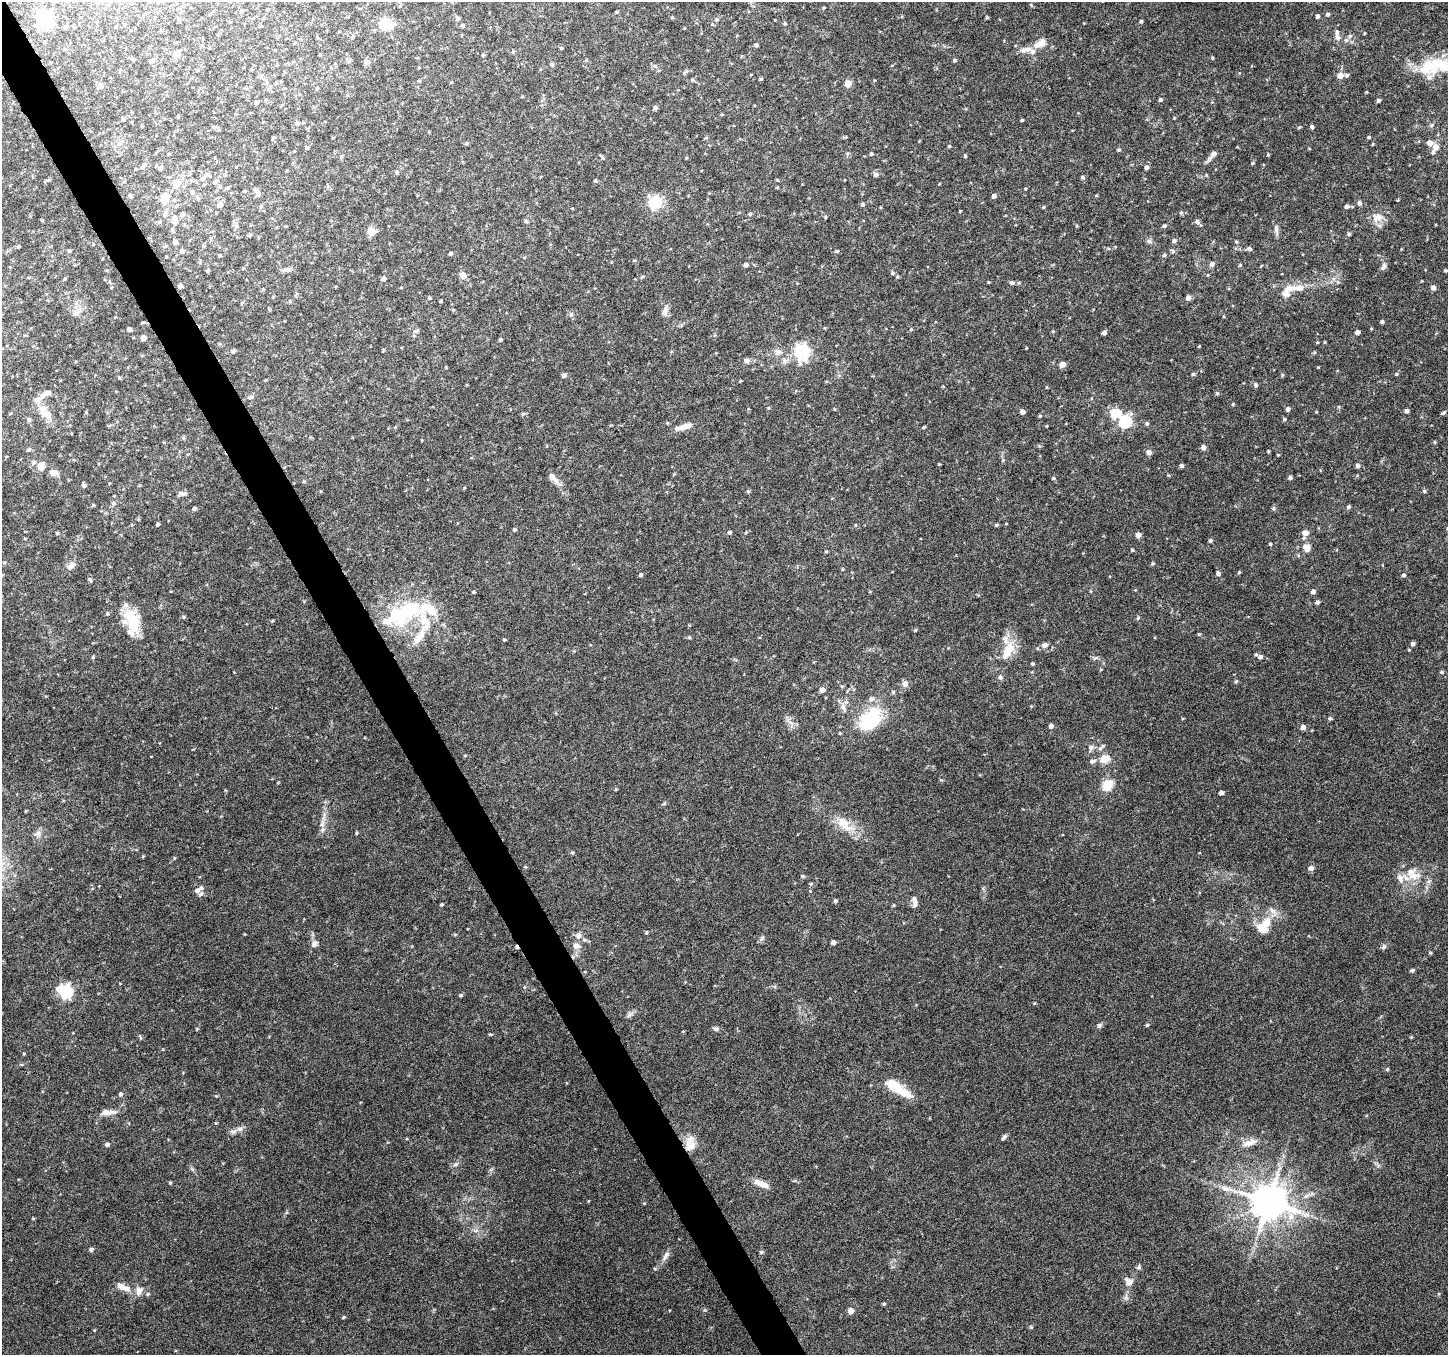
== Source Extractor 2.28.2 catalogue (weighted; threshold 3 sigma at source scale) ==
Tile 11 of 4 x 4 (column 3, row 3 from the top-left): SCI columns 2898-4343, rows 1516-2868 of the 5790 x 5677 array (HDU 1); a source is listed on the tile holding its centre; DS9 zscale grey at full resolution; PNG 1450 x 1357 px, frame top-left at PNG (2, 2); no overlay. Shown black and unused: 3% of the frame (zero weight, under 6 of 12 exposures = <1% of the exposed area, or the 3 px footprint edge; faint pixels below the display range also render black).
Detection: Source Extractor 2.28.2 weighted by HDU 2 'WHT'; one run over the whole footprint, this tile lists its part. Background 0.0373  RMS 0.0023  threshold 0.00933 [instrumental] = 3 sigma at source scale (4.09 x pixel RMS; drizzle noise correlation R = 1.36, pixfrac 0.8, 0.0396/0.0396 arcsec/px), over >= 5 px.
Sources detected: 401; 2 inside a brighter object's white glare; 2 cosmic-ray / hot-pixel residue — not listed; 26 inside a brighter listed object's ellipse — not listed separately; the other 371 listed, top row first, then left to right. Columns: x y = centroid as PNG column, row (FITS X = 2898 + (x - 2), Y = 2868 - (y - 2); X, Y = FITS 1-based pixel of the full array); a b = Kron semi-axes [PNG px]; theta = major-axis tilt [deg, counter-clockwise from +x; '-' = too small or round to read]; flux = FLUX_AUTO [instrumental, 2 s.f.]
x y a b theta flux
617 12 4 4 - 0.24
1328 14 5 5 - 0.52
209 15 5 3 - 0.19
1317 16 4 3 - 0.6
42 17 15 14 - 6.8
672 17 5 3 - 0.22
987 17 4 3 - 0.24
458 18 6 5 - 0.47
179 19 5 5 - 0.37
716 19 6 5 - 0.44
1141 21 4 3 - 0.32
785 23 4 4 - 0.3
124 24 4 4 - 0.21
385 24 9 8 - 8
463 25 4 4 - 0.33
65 27 5 4 - 0.37
1364 33 5 3 - 0.16
1337 37 8 7 - 0.84
1346 40 6 6 - 0.54
1040 43 18 8 29 2.1
756 45 4 4 - 0.35
209 48 4 3 - 0.15
561 48 5 4 - 0.21
513 51 5 4 - 0.29
177 53 9 7 16 1
483 55 4 4 - 0.24
1212 58 5 4 - 0.24
132 59 9 3 -36 0.3
955 60 4 4 - 0.36
152 61 6 5 - 0.6
348 61 5 3 - 0.31
367 62 6 5 - 0.91
552 64 6 5 - 0.36
1429 66 33 20 26 8.1
197 71 4 4 - 0.19
261 75 6 5 - 0.45
1340 75 6 6 - 1.9
761 79 5 3 - 0.25
692 80 5 4 - 0.27
419 81 5 3 - 0.18
276 83 5 5 - 0.31
848 83 5 5 - 2.1
100 86 6 5 - 0.91
317 88 4 4 - 0.27
1366 92 4 3 - 0.16
1160 100 4 4 - 0.41
1378 100 3 3 - 0.56
256 102 5 4 - 0.41
655 108 5 5 - 0.47
1174 118 3 3 - 0.16
123 119 5 4 - 0.36
1022 120 3 3 - 0.28
297 123 6 5 - 0.47
1432 125 6 4 70 0.31
1312 127 4 4 - 0.46
1369 137 4 3 - 0.29
272 138 6 3 80 0.24
1430 143 6 5 - 1.5
949 146 4 4 - 0.24
1435 147 6 6 - 1.5
306 148 4 4 - 0.33
1119 150 4 4 - 0.33
169 154 3 3 - 0.19
871 154 4 4 - 0.3
1268 155 4 4 - 0.2
965 156 4 4 - 0.25
1212 156 19 6 51 1.1
603 158 5 4 - 0.29
686 158 4 3 - 0.2
1252 163 5 4 - 0.23
144 165 9 5 63 0.7
1146 167 5 4 - 0.73
160 168 5 5 - 0.47
397 173 5 5 - 0.35
207 175 8 6 10 0.74
876 175 6 5 - 0.69
1083 177 4 4 - 0.42
595 180 4 4 - 0.28
777 180 4 3 - 0.22
216 181 9 5 31 0.58
177 183 13 12 - 2.2
227 188 5 4 - 0.27
1025 189 4 3 - 0.18
256 190 6 5 - 0.69
244 191 4 3 - 0.21
192 192 6 5 - 0.4
130 196 6 4 -63 0.33
165 196 14 11 -68 2
994 196 4 4 - 0.69
655 202 6 6 - 30
1359 203 6 5 - 0.53
862 204 5 4 - 0.45
220 205 5 5 - 1.2
1346 206 5 4 - 0.7
1043 207 4 4 - 0.25
960 211 3 2 - 0.16
1181 213 6 4 67 0.34
165 214 7 5 74 0.5
182 214 6 5 - 0.56
750 214 5 4 - 0.33
825 217 4 3 - 0.26
1377 217 17 14 17 2.4
174 219 12 8 -84 1.4
42 220 5 3 - 0.19
526 221 5 4 - 0.4
1197 222 7 6 - 0.61
285 226 4 3 - 0.21
1077 226 5 3 - 0.19
1164 226 5 4 - 0.38
1276 229 16 5 -84 0.8
371 231 5 5 - 6.1
1349 234 5 4 - 0.32
250 235 4 4 - 0.34
1149 241 8 6 -16 0.56
1174 241 5 4 - 0.65
175 242 5 4 - 0.7
1236 242 5 4 - 0.26
93 245 5 3 - 0.17
165 246 6 4 28 0.33
18 247 4 4 - 0.26
1249 248 6 5 - 0.48
69 251 5 4 - 0.36
182 251 5 5 - 0.58
837 251 5 4 - 0.29
1173 251 7 5 -65 0.42
450 253 4 4 - 0.4
1164 255 5 5 - 0.44
220 256 3 3 - 0.28
1212 264 6 5 - 0.73
746 265 4 4 - 0.73
1240 265 5 3 - 0.2
1383 266 12 7 63 0.71
243 268 5 3 - 0.17
287 269 11 6 5 0.9
208 270 5 3 - 0.23
1445 270 3 3 - 0.34
893 273 6 5 - 0.42
463 275 6 5 - 2
642 277 6 3 36 0.25
384 278 4 4 - 0.69
64 279 4 4 - 0.23
988 282 3 3 - 0.19
1012 283 6 5 - 0.54
180 286 4 4 - 0.67
1290 288 19 10 12 2.3
1433 288 5 5 - 0.79
263 289 5 4 - 0.23
430 298 4 4 - 0.3
1188 298 5 5 - 0.99
441 301 3 3 - 0.24
665 310 15 7 77 1.1
77 312 15 6 38 1.1
571 314 7 6 - 0.54
143 322 6 3 19 0.2
1382 322 4 4 - 0.43
825 328 4 3 - 0.17
129 329 4 4 - 0.78
911 329 5 4 - 0.23
416 331 7 4 14 0.44
1053 331 5 3 - 0.19
1357 332 4 4 - 0.83
1104 333 4 4 - 0.72
143 338 4 4 - 1.9
500 340 4 4 - 0.41
1325 342 5 3 - 0.16
1199 346 4 3 - 0.16
1026 348 3 2 - 0.16
233 351 5 5 - 0.36
802 351 7 6 - 51
778 352 12 9 0 1.4
1314 352 4 4 - 0.23
746 360 8 6 9 0.74
1063 364 5 4 - 1.5
446 367 3 3 - 0.18
1193 374 5 4 - 0.36
1396 374 5 4 - 0.27
564 375 5 4 - 0.74
1282 375 5 4 - 0.26
119 378 4 4 - 0.23
265 380 3 3 - 0.2
740 381 4 3 - 0.18
1256 385 6 5 - 0.42
943 386 5 3 - 0.17
1047 387 5 3 - 0.16
47 393 15 8 22 1.7
1217 393 5 5 - 0.33
251 397 6 5 - 0.55
1233 404 4 4 - 0.21
1339 407 6 3 -72 0.23
768 408 4 4 - 0.23
1288 409 5 4 - 0.63
44 411 25 13 -59 3.4
1406 411 5 5 - 0.55
1022 412 4 4 - 0.9
1316 412 3 3 - 0.18
1115 413 6 5 - 10
1443 413 7 3 35 0.31
523 414 5 4 - 0.33
1040 416 4 3 - 0.25
29 419 6 5 - 0.51
1284 419 4 4 - 0.33
1125 422 6 6 - 27
1147 423 5 5 - 0.37
110 425 6 4 19 0.26
684 427 20 6 15 2.2
923 427 4 3 - 0.25
184 438 5 4 - 0.29
1435 442 4 4 - 0.21
1039 446 5 4 - 0.25
1203 447 5 5 - 0.84
29 450 6 5 - 0.45
1149 452 5 5 - 1
1278 455 4 3 - 0.17
1003 460 5 5 - 0.28
33 462 8 6 36 0.63
42 464 9 6 12 1.2
939 464 4 3 - 0.18
1181 466 4 4 - 0.54
1358 466 5 5 - 0.6
53 473 11 8 -20 1.2
553 478 22 7 -48 1.6
1053 478 5 4 - 0.24
1290 478 5 4 - 0.47
84 485 5 4 - 0.49
464 488 5 3 - 0.17
1424 491 5 4 - 0.33
748 492 5 4 - 0.29
183 493 11 5 -10 0.59
113 503 6 5 - 0.42
93 505 4 4 - 0.24
1348 507 4 4 - 0.48
194 508 4 4 - 0.47
1273 508 5 5 - 0.33
157 524 4 3 - 0.42
855 525 5 3 - 0.17
997 525 5 4 - 0.29
514 530 4 4 - 0.36
729 532 4 4 - 0.38
57 533 4 4 - 0.29
1305 533 8 7 - 1.3
1138 535 5 4 - 1.1
25 538 4 3 - 0.21
1210 541 4 4 - 0.44
1270 544 4 3 - 0.23
1307 548 9 7 -56 2
1132 550 3 3 - 0.27
826 552 5 3 - 0.22
4 562 4 4 - 0.26
1153 564 5 4 - 0.27
71 565 12 8 41 1.2
842 569 5 3 - 0.19
1239 572 5 4 - 0.23
1218 573 4 4 - 0.71
641 575 4 4 - 0.43
1404 575 5 4 - 0.38
90 580 8 4 -45 0.4
1313 591 4 4 - 0.74
474 592 4 3 - 0.24
1317 602 4 4 - 0.51
404 613 53 21 26 18
107 614 5 5 - 0.34
184 617 5 4 - 0.26
1138 618 5 4 - 0.28
132 621 31 16 -68 7.2
272 621 5 3 - 0.19
915 630 5 3 - 0.22
1199 634 5 4 - 0.23
419 637 33 10 56 3.6
689 637 5 4 - 0.3
504 640 4 3 - 0.27
1413 644 4 4 - 0.63
1045 645 6 5 - 1
1008 651 26 12 60 4.8
1256 654 5 4 - 0.27
93 657 5 4 - 0.24
1260 657 5 5 - 0.64
1095 658 9 4 21 0.39
1032 664 4 3 - 0.32
1442 672 5 4 - 0.32
1000 677 6 6 - 0.57
1236 681 5 4 - 0.31
905 684 10 8 82 0.97
842 686 5 3 - 0.24
822 690 5 5 - 1.2
893 692 5 4 - 0.33
872 699 8 6 28 0.86
843 708 14 6 -70 1
1330 718 5 4 - 0.37
869 721 21 20 - 12
791 723 11 4 -32 0.84
1051 726 5 4 - 0.75
1303 727 5 5 - 1.1
840 733 4 4 - 0.2
1091 748 9 6 -90 0.72
1100 748 7 5 65 0.55
465 755 5 3 - 0.18
1104 759 5 5 - 6.2
1092 761 9 5 24 0.69
1107 785 11 9 55 4.1
616 789 4 3 - 0.2
1221 793 4 4 - 0.74
664 804 6 4 4 0.26
25 811 4 3 - 0.19
844 824 33 14 -39 4.7
322 830 9 5 45 0.63
356 833 5 3 - 0.24
38 834 10 8 84 1
572 852 5 4 - 0.27
174 858 5 3 - 0.18
525 867 5 3 - 0.19
1311 868 5 5 - 0.89
802 876 5 4 - 0.3
1414 876 20 10 6 3
811 884 5 4 - 0.27
197 890 6 5 - 0.59
810 891 5 3 - 0.19
835 901 4 4 - 0.43
915 903 10 6 84 1
441 905 4 3 - 0.29
894 905 4 4 - 0.22
1273 911 17 7 -51 1.5
1266 923 13 11 62 3
646 932 5 4 - 0.27
455 934 6 4 1 0.22
578 935 8 7 - 1.1
762 938 9 5 58 0.54
833 942 4 4 - 0.87
314 944 11 8 43 0.84
576 946 9 8 - 1.3
1383 947 8 5 29 0.46
1430 953 4 4 - 0.28
1412 970 5 4 - 0.35
66 991 7 6 - 32
461 995 5 4 - 0.33
1034 1003 5 3 - 0.19
630 1014 12 6 35 0.66
1099 1025 6 6 - 0.49
1147 1025 4 4 - 0.28
197 1029 4 4 - 0.21
716 1029 8 5 -13 0.49
490 1034 4 4 - 0.24
1411 1037 4 4 - 0.17
140 1038 7 3 -81 0.24
24 1054 4 3 - 0.18
1387 1069 5 4 - 0.32
897 1088 33 9 -32 6.7
120 1094 5 4 - 0.54
216 1096 5 4 - 0.23
106 1112 14 9 0 1.5
239 1129 10 6 9 0.98
1004 1137 8 5 51 0.49
1250 1143 19 8 20 1.9
107 1144 5 4 - 0.57
691 1146 16 15 - 2.7
456 1164 8 6 29 0.63
170 1182 4 3 - 0.25
761 1184 22 8 -22 2.1
1268 1202 11 10 - 630
33 1218 5 3 - 0.18
476 1230 7 4 19 0.45
91 1249 5 4 - 0.57
761 1252 5 4 - 0.36
666 1255 14 6 57 1.1
1138 1267 7 5 48 0.4
1129 1282 12 9 -48 1.4
123 1287 21 7 -24 2.1
148 1294 6 4 22 0.33
884 1304 4 3 - 0.28
851 1311 5 5 - 1.8
343 1317 5 3 - 0.24
1031 1327 5 4 - 0.25
Overlapping masked pixels (flux is a lower limit): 1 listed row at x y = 691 1146
Isophote crosses this tile's border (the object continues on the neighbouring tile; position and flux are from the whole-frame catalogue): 1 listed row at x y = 1429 66
Unlisted compact peaks at least as high as the median listed source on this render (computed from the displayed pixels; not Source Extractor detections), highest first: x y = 644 1203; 655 1269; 1268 451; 1318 367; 163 1049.